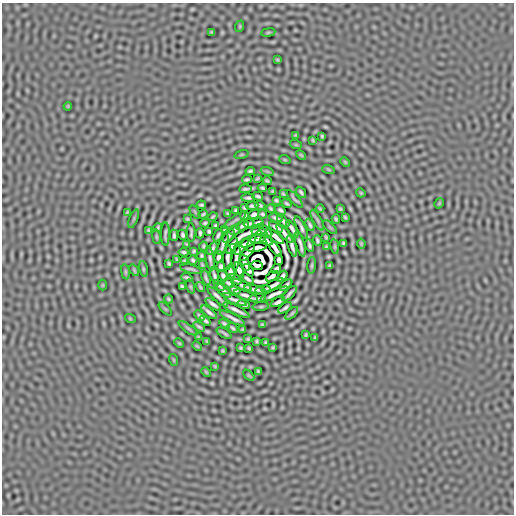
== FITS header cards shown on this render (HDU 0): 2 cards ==
NAXIS1  =                  512
NAXIS2  =                  512

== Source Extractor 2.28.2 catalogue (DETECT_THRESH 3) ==
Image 512 x 512 px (HDU 0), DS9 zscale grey, 1 PNG px = 1 image px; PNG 516 x 516 px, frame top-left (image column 1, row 512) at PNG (2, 3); each listed source drawn as its Kron ellipse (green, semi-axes under 4 px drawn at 4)
Background 2.10e-06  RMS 2.1e-04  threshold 6.40e-04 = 3 sigma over >= 5 px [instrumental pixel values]
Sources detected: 205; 8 with non-positive FLUX_AUTO (blend fragments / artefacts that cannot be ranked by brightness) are neither listed nor drawn; the other 197 listed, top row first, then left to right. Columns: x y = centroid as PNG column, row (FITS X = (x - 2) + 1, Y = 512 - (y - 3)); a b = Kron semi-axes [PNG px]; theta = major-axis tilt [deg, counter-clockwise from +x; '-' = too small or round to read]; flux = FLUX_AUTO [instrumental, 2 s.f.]
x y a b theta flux
240 26 6 3 72 0.012
211 32 3 2 - 0.015
268 32 7 3 8 0.015
277 60 3 2 - 0.012
68 106 4 3 - 0.014
296 135 3 2 - 0.014
322 136 3 3 - 0.017
313 140 4 2 - 0.016
296 145 6 4 -19 0.012
241 155 7 3 19 0.014
301 155 6 3 -45 0.015
285 160 6 3 -18 0.012
345 162 5 3 - 0.015
328 169 6 4 -19 0.011
250 171 4 3 - 0.024
267 171 7 4 -19 0.015
257 178 4 2 - 0.017
247 179 5 3 - 0.024
267 181 5 3 - 0.021
262 188 4 3 - 0.022
245 189 6 3 5 0.029
273 191 3 3 - 0.017
301 192 6 3 -53 0.027
361 193 5 3 - 0.014
283 194 3 2 - 0.015
258 196 5 3 - 0.027
248 198 7 3 -1 0.032
295 199 11 2 -48 0.022
276 200 4 3 - 0.02
439 203 5 3 - 0.013
287 204 5 3 - 0.022
201 205 5 3 - 0.023
260 205 5 3 - 0.024
252 206 6 3 5 0.032
245 207 4 3 - 0.022
271 208 4 3 - 0.021
320 209 4 2 - 0.017
340 209 3 2 - 0.016
235 210 3 3 - 0.02
280 210 6 3 -35 0.029
127 212 4 2 - 0.016
195 212 8 3 -58 0.013
203 214 5 2 - 0.019
228 214 4 2 - 0.017
254 214 5 3 - 0.034
262 214 4 3 - 0.022
244 216 4 3 - 0.023
213 217 5 3 - 0.02
345 217 4 2 - 0.017
276 218 7 3 -19 0.029
134 219 9 3 69 0.022
187 219 3 2 - 0.016
336 219 4 3 - 0.02
235 220 13 2 35 0.039
317 220 11 4 -60 0.026
283 221 7 3 -42 0.032
205 223 4 3 - 0.021
258 223 5 3 - 0.036
249 224 5 3 - 0.028
310 225 6 2 -67 0.029
216 226 4 3 - 0.023
243 226 6 3 27 0.031
276 227 7 3 -31 0.043
330 227 9 3 -45 0.014
158 228 4 2 - 0.02
301 228 12 3 -63 0.048
292 229 9 3 -58 0.043
148 230 4 3 - 0.017
224 230 4 2 - 0.015
235 230 6 3 39 0.027
209 231 4 3 - 0.023
258 231 7 3 2 0.032
266 231 7 3 -37 0.012
191 233 9 3 -89 0.026
200 233 5 3 - 0.027
284 233 11 3 -50 0.053
165 234 11 2 89 0.032
174 235 6 3 90 0.028
183 235 5 3 - 0.026
218 235 7 3 62 0.031
245 235 21 3 29 0.003
229 236 7 3 54 0.031
275 236 10 3 -38 0.047
156 237 7 3 -81 0.017
326 237 3 2 - 0.016
257 239 7 3 7 0.035
266 241 6 3 -32 0.031
317 241 5 3 - 0.027
249 242 8 3 35 0.044
343 243 4 3 - 0.021
361 243 5 3 - 0.016
187 244 4 2 - 0.015
223 244 11 3 71 0.042
300 244 13 3 -75 0.052
232 245 9 3 62 0.05
309 245 6 3 -70 0.029
203 246 4 3 - 0.019
292 246 11 3 -73 0.057
335 246 7 3 -82 0.016
242 247 10 3 52 0.032
257 247 10 3 11 0.039
274 247 12 3 -52 0.048
326 247 3 3 - 0.017
212 248 7 3 58 0.031
194 251 4 3 - 0.018
183 252 5 3 - 0.024
247 253 10 3 47 0.038
201 256 4 3 - 0.021
218 257 6 3 82 0.038
228 257 12 3 88 0.035
236 257 13 3 84 0.0034
210 258 12 2 -80 0.047
177 260 4 2 - 0.015
184 260 3 2 - 0.015
193 260 4 3 - 0.023
279 260 5 3 - 0.035
245 263 8 3 -70 0.037
169 264 4 3 - 0.019
202 265 4 2 - 0.017
257 265 6 3 -10 0.001
312 265 8 3 85 0.021
330 266 3 3 - 0.017
221 267 5 4 - 0.03
143 269 8 3 -79 0.02
191 269 11 2 -14 0.031
276 269 5 3 - 0.03
134 270 6 3 -55 0.018
239 270 8 3 -68 0.051
249 270 7 3 -56 0.03
125 272 7 4 -82 0.016
230 272 6 3 -74 0.048
214 275 8 3 -73 0.042
223 276 6 3 -64 0.032
272 276 7 3 33 0.026
282 276 6 3 54 0.036
187 277 5 3 - 0.027
206 278 8 2 -72 0.032
236 279 7 3 -32 0.028
247 279 7 2 -35 0.035
229 283 6 3 -32 0.03
102 285 5 3 - 0.011
219 285 6 2 -43 0.031
242 285 11 3 -24 0.0043
273 285 12 3 28 0.054
286 285 7 3 41 0.039
182 286 4 3 - 0.021
191 287 7 3 -71 0.015
200 287 5 2 - 0.021
255 289 11 3 -14 0.045
235 290 6 3 -26 0.033
263 290 8 3 9 0.026
224 291 8 3 -43 0.039
289 293 9 2 46 0.04
274 294 15 3 25 0.059
246 296 12 3 -20 0.06
218 297 13 3 -44 0.06
258 298 8 2 2 0.033
169 299 4 2 - 0.019
234 300 13 3 -23 0.038
278 302 8 3 29 0.047
213 304 9 3 -35 0.047
244 304 6 3 -16 0.033
261 306 8 3 5 0.022
285 308 7 3 35 0.036
165 309 8 3 -45 0.015
236 310 15 3 -26 0.073
209 312 9 3 -38 0.047
292 313 8 3 45 0.022
200 316 6 2 -44 0.025
130 318 5 3 - 0.011
233 318 14 3 -28 0.061
205 321 6 3 -36 0.03
225 324 5 3 - 0.027
262 324 4 3 - 0.017
199 327 6 3 -34 0.027
188 328 11 3 -34 0.023
232 328 6 3 -41 0.027
242 329 3 2 - 0.015
224 333 8 2 -31 0.029
306 335 3 2 - 0.014
199 337 4 2 - 0.015
315 338 4 2 - 0.016
248 339 3 2 - 0.015
207 341 3 2 - 0.015
257 341 4 3 - 0.019
179 343 5 3 - 0.016
265 343 4 3 - 0.018
197 346 6 3 -44 0.016
273 347 4 2 - 0.015
240 348 3 2 - 0.016
249 348 3 2 - 0.015
223 351 3 2 - 0.015
174 360 6 3 -71 0.012
215 366 3 2 - 0.014
258 371 4 3 - 0.018
206 372 5 3 - 0.014
249 375 6 4 -45 0.014
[8 non-positive-flux detections neither listed nor drawn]